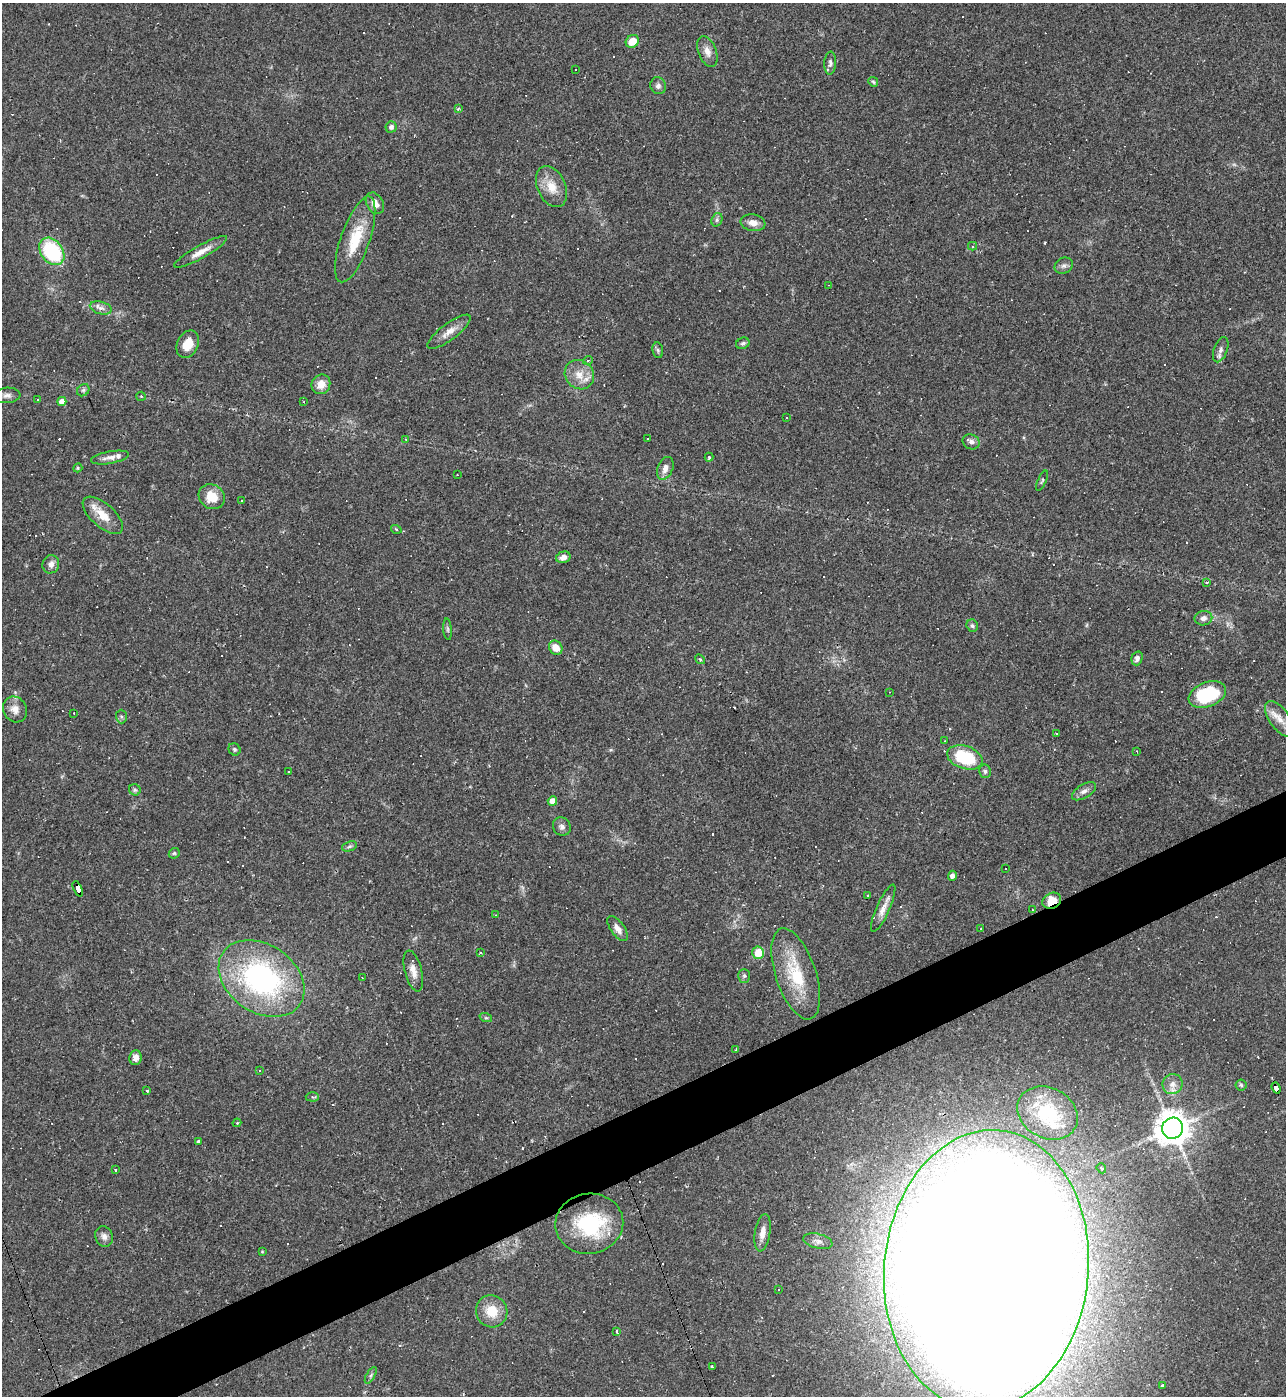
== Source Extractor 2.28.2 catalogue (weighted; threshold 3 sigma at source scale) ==
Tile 7 of 4 x 4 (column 3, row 2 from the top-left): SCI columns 2716-3999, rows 2787-4180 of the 5561 x 5573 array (HDU 1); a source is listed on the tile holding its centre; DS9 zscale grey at full resolution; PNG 1288 x 1398 px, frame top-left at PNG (2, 3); each listed source drawn as its Kron ellipse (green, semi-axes under 4 px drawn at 4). Shown black and unused: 4% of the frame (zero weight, under 2 of 3 exposures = <1% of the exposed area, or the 3 px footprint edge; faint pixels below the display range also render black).
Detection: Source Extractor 2.28.2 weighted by HDU 2 'WHT'; one run over the whole footprint, this tile lists its part. Background 0.0322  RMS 0.0048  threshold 0.0218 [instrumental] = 3 sigma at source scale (4.5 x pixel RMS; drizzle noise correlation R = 1.50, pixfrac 1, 0.05/0.05 arcsec/px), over >= 5 px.
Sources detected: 185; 1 too faint to see at this stretch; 1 inside a brighter object's white glare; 61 cosmic-ray / hot-pixel residue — neither listed nor drawn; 3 inside a brighter listed object's ellipse — not listed separately; the other 119 listed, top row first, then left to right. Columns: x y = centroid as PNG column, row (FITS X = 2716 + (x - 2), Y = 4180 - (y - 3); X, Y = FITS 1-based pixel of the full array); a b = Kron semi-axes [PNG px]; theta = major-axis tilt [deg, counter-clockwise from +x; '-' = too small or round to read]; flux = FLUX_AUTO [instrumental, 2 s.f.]
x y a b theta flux
632 41 7 6 - 7
707 52 16 9 -69 3.7
830 63 11 6 85 1.6
575 69 3 2 - 0.45
873 82 5 4 - 0.66
658 86 8 7 - 1.8
458 109 3 2 - 1.2
391 127 6 5 - 1.9
551 187 22 14 -65 8.3
375 203 11 8 -58 4
717 220 7 5 70 1.1
753 223 12 8 -9 3.7
355 239 45 14 71 18
972 246 4 4 - 0.92
52 251 15 11 -54 37
201 252 30 6 29 5.2
1064 266 9 7 26 1.8
828 285 2 2 - 0.25
101 308 11 6 -15 2.3
449 332 26 8 37 5
743 343 7 5 24 1.1
188 344 14 10 63 7.3
658 350 8 5 -81 0.93
1221 350 13 7 70 2.2
588 360 5 3 - 0.48
579 375 15 14 - 7
321 384 10 9 - 4.7
83 390 7 5 45 1.1
7 395 13 7 5 2.5
141 396 5 4 - 0.59
37 399 2 2 - 0.35
62 401 4 4 - 4.4
304 402 3 2 - 0.36
786 417 3 3 - 3
647 438 2 2 - 0.38
406 439 3 2 - 0.33
971 442 9 7 -25 1.8
709 457 4 4 - 0.57
110 458 19 6 10 3.1
78 468 5 4 - 0.59
665 468 12 7 68 3.3
457 475 3 2 - 0.27
1042 481 11 3 67 0.74
212 497 14 12 -36 8.2
242 501 2 2 - 0.51
103 515 25 11 -42 8.7
396 529 5 3 - 0.48
563 557 7 5 16 2.9
51 564 9 8 - 2.7
1207 582 4 3 - 0.8
1203 618 9 7 10 2
972 626 6 5 - 0.98
447 629 10 4 -85 1
556 648 7 6 - 5.3
1137 658 7 5 72 1.9
700 659 5 4 - 0.73
890 692 3 2 - 0.25
1207 694 19 12 22 32
15 709 13 11 -58 4.1
74 713 2 2 - 0.39
121 716 7 5 -88 1
1280 719 21 10 -54 6.1
1056 733 3 2 - 0.6
944 741 2 2 - 0.39
234 749 6 5 - 0.86
1136 751 3 2 - 0.5
965 757 18 11 -18 26
985 771 7 6 - 1
289 772 2 2 - 0.39
135 790 6 5 - 0.83
1084 791 13 6 32 2.4
552 801 5 4 - 5.1
562 827 9 8 - 2
349 846 8 4 20 1
174 853 6 5 - 0.71
1005 869 3 2 - 0.51
952 876 5 4 - 1.7
78 889 8 4 -68 190
868 896 3 3 - 0.47
1052 901 10 7 30 7.6
883 908 26 6 66 4.2
1032 910 2 2 - 0.39
495 915 3 2 - 0.32
618 929 14 6 -54 3.5
981 929 3 3 - 0.93
481 953 3 3 - 0.53
758 953 6 6 - 8
413 971 21 8 -75 4.6
796 974 47 20 -72 24
744 976 7 5 89 0.95
362 978 3 2 - 0.33
261 979 47 34 -34 99
486 1018 6 4 -18 0.69
736 1050 3 3 - 0.69
135 1058 7 6 - 3.4
260 1070 3 3 - 0.45
1173 1084 10 10 - 3.6
1241 1085 5 5 - 0.84
1276 1088 6 4 -70 45
147 1091 3 3 - 2.1
312 1097 6 4 -4 0.99
1048 1113 31 25 -28 27
237 1123 4 4 - 0.57
1172 1128 11 10 - 800
198 1141 4 3 - 1.2
1101 1168 5 4 - 1
115 1170 3 3 - 1.9
589 1224 34 30 8 35
762 1233 19 7 81 4.3
104 1237 10 8 -69 2.5
818 1241 15 7 -14 2.4
262 1251 3 2 - 0.36
986 1269 139 102 85 4400
778 1290 3 3 - 0.83
492 1311 16 15 - 10
617 1331 4 3 - 1.1
712 1367 3 3 - 3.3
371 1375 9 4 60 0.92
1162 1385 3 3 - 1.1
Overlapping masked pixels (flux is a lower limit): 4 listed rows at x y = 78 889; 1052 901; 1276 1088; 986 1269
Isophote crosses this tile's border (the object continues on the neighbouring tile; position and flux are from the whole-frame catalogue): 1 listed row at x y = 986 1269